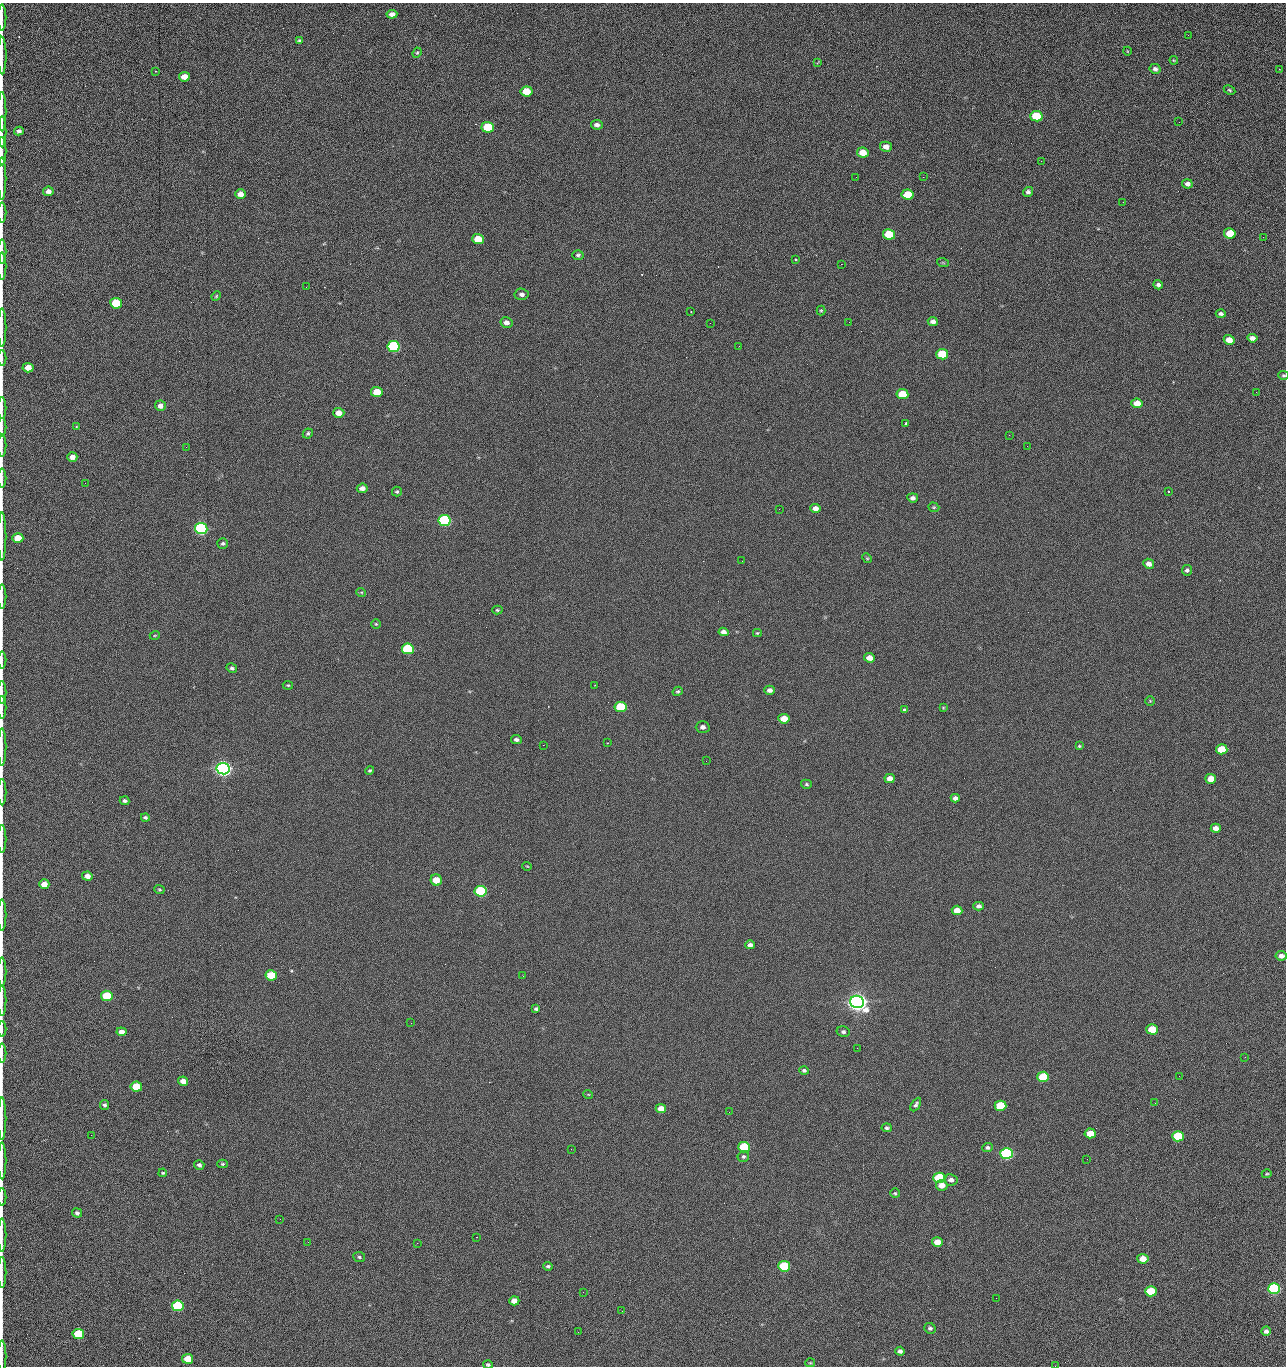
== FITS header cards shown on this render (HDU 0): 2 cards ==
NAXIS1  =                 1284 /fastest changing axis
NAXIS2  =                 1364 /next to fastest changing axis

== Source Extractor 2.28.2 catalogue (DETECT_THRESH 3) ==
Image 1284 x 1364 px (HDU 0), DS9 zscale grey, 1 PNG px = 1 image px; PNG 1288 x 1368 px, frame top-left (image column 1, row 1364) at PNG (2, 3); each listed source drawn as its Kron ellipse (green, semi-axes under 4 px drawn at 4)
Background 123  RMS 14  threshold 43.3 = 3 sigma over >= 5 px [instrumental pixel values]
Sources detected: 230; all 230 listed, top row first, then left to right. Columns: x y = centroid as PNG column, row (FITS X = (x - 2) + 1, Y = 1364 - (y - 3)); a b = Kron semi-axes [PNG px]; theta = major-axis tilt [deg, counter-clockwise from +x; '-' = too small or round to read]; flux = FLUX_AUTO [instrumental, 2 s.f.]
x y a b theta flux
392 14 5 4 - 4.4e+03
2 18 13 2 90 2.4e+03
1188 35 2 2 - 1.6e+03
299 41 4 3 - 1.6e+03
1127 51 4 3 - 6.5e+02
417 53 5 4 - 1.2e+03
2 56 19 2 -90 3.4e+03
1174 60 4 4 - 8.2e+02
817 63 3 2 - 7.6e+02
1155 69 5 5 - 2.8e+03
1279 69 2 2 - 4.4e+02
156 71 2 2 - 5.8e+02
184 77 5 5 - 8.8e+03
1229 90 6 4 -28 1.4e+03
526 91 6 5 - 2.3e+04
2 112 20 2 90 3.6e+03
1036 116 6 5 - 4.4e+04
1179 122 2 2 - 1.1e+03
597 125 6 5 - 3.5e+03
488 127 6 5 - 5.3e+04
19 131 5 4 - 2.7e+03
2 132 15 2 90 2.4e+03
886 147 6 5 - 6.2e+03
2 151 14 2 90 2.8e+03
863 153 6 5 - 1.6e+04
1041 161 2 2 - 1.9e+03
856 177 2 2 - 2.2e+03
923 177 2 2 - 1.8e+04
2 178 21 2 90 4.1e+03
1187 184 5 4 - 3.5e+03
48 191 5 4 - 5.0e+03
1028 192 5 5 - 2.5e+03
240 194 5 5 - 6.1e+03
908 195 6 5 - 2.9e+04
1123 202 3 2 - 8.9e+02
2 213 10 2 90 1.7e+03
1230 233 6 5 - 2.4e+04
889 234 6 5 - 4.2e+04
1263 237 2 2 - 8.7e+02
478 239 6 5 - 2.0e+04
2 251 12 2 90 2.2e+03
578 255 5 5 - 1.9e+03
796 259 3 3 - 3.2e+03
943 263 6 3 -19 1.1e+03
841 264 2 2 - 2.7e+04
2 266 13 2 90 2.1e+03
1158 285 5 4 - 2.7e+03
306 287 2 2 - 6.4e+02
522 294 7 5 -4 3.5e+03
216 296 5 4 - 1.0e+03
116 303 6 5 - 5.2e+04
821 310 5 4 - 1.1e+03
691 312 2 2 - 6.3e+02
1221 314 5 4 - 2.2e+03
506 322 6 5 - 5.0e+03
849 322 2 2 - 5.0e+02
933 322 5 4 - 3.9e+03
710 323 2 2 - 3.2e+03
2 328 19 2 90 3.1e+03
1252 338 5 4 - 4.6e+03
1229 340 5 5 - 1.0e+04
739 346 2 2 - 4.9e+02
393 347 6 5 - 1.6e+05
942 354 6 5 - 4.0e+04
2 358 8 2 90 1.3e+03
28 368 5 4 - 1.1e+04
1283 375 5 4 - 1.2e+03
377 392 6 5 - 2.0e+04
1256 392 2 2 - 9.1e+02
902 394 6 5 - 3.3e+04
1137 403 6 5 - 1.0e+04
160 406 5 5 - 5.1e+03
2 408 11 2 90 1.8e+03
339 413 5 5 - 9.3e+03
906 423 3 3 - 6.6e+03
2 427 9 2 90 1.2e+03
76 427 3 2 - 9.8e+02
308 434 5 4 - 1.6e+03
1009 435 2 2 - 3.4e+03
2 445 11 2 90 1.6e+03
1027 446 2 2 - 4.7e+02
186 447 2 2 - 2.9e+03
72 457 5 4 - 6.1e+03
2 478 9 2 90 1.7e+03
85 483 3 2 - 9.9e+02
362 488 5 4 - 5.2e+03
1169 491 3 2 - 6.2e+02
397 492 5 5 - 1.5e+03
913 498 5 4 - 3.4e+03
934 507 6 4 -19 1.2e+03
815 508 5 4 - 4.9e+03
779 509 2 2 - 5.1e+02
445 520 6 5 - 2.0e+05
201 528 6 5 - 3.3e+05
2 536 24 2 90 3.7e+03
18 538 5 5 - 1.9e+04
223 543 5 5 - 1.8e+03
867 558 5 4 - 9.8e+02
742 561 3 2 - 6.6e+02
1149 564 5 5 - 5.6e+03
1187 570 5 5 - 2.1e+03
361 592 5 3 - 8.6e+02
2 596 12 2 90 1.9e+03
497 610 5 4 - 1.3e+03
376 624 4 4 - 1.1e+03
724 632 5 4 - 5.0e+03
757 633 4 3 - 1.0e+03
155 635 5 3 - 8.8e+02
408 649 6 5 - 9.1e+04
869 658 5 4 - 7.4e+03
2 660 8 2 90 1.3e+03
232 668 5 4 - 2.0e+03
288 685 5 3 - 1.2e+03
595 685 2 2 - 5.8e+02
770 690 5 4 - 3.9e+03
678 691 5 4 - 1.6e+03
2 693 11 2 90 1.8e+03
1150 701 4 4 - 1.0e+03
621 707 6 5 - 6.1e+04
2 708 11 2 90 1.9e+03
943 708 4 4 - 8.6e+02
904 710 3 3 - 3.4e+03
784 719 5 5 - 1.5e+04
703 727 7 6 - 3.7e+03
516 740 5 4 - 2.6e+03
607 743 2 2 - 5.7e+02
543 745 2 2 - 3.2e+03
1079 746 4 4 - 1.2e+03
2 747 18 2 90 2.9e+03
1222 749 6 5 - 2.7e+04
706 761 2 2 - 2.3e+03
223 769 6 5 - 7.3e+05
370 770 4 4 - 1.4e+03
890 778 5 4 - 6.0e+03
1211 779 5 5 - 1.3e+04
806 784 5 4 - 1.4e+03
2 792 13 2 90 2.2e+03
955 798 5 4 - 4.1e+03
125 801 5 4 - 2.1e+03
145 817 4 3 - 1.9e+03
1216 828 5 4 - 5.9e+03
2 839 14 2 90 2.4e+03
527 866 5 3 - 7.6e+02
87 876 5 4 - 6.0e+03
436 880 6 5 - 1.4e+04
44 884 5 4 - 9.8e+03
159 890 5 4 - 1.2e+03
481 891 6 5 - 1.3e+05
979 906 5 4 - 2.9e+03
957 910 5 4 - 9.5e+03
2 915 16 2 90 2.7e+03
750 945 5 4 - 3.7e+03
1281 956 6 4 -7 4.4e+03
2 972 14 2 90 2.2e+03
271 975 6 5 - 3.3e+04
523 976 3 2 - 2.0e+03
107 996 6 5 - 5.3e+04
2 1000 15 2 90 2.5e+03
857 1002 7 6 - 1.2e+06
536 1009 4 3 - 1.8e+03
411 1023 2 2 - 5.3e+03
2 1029 8 2 90 1.2e+03
1152 1029 6 5 - 2.9e+04
121 1032 5 4 - 6.0e+03
843 1032 6 5 - 2.4e+03
857 1048 2 2 - 1.4e+03
2 1053 9 2 90 1.6e+03
1245 1057 2 2 - 2.0e+03
804 1070 4 4 - 2.1e+03
1179 1076 2 2 - 2.6e+03
1043 1077 6 5 - 4.9e+04
183 1081 5 4 - 7.3e+03
136 1087 5 5 - 3.1e+04
588 1094 5 3 - 8.0e+02
1155 1103 3 3 - 8.3e+02
916 1104 7 4 60 2.5e+03
105 1105 5 4 - 2.1e+03
1000 1106 6 5 - 4.5e+04
661 1108 5 4 - 8.5e+03
729 1112 2 2 - 9.4e+02
2 1119 21 2 90 3.7e+03
887 1128 5 4 - 1.9e+03
1090 1133 5 5 - 1.7e+04
91 1135 2 2 - 2.4e+03
1178 1136 6 5 - 5.9e+04
744 1147 6 5 - 7.9e+04
987 1148 5 5 - 2.2e+03
571 1149 2 2 - 1.0e+03
1007 1153 6 5 - 2.8e+05
743 1157 6 5 - 1.8e+03
1087 1159 2 2 - 1.3e+03
2 1161 18 2 90 3.0e+03
222 1164 5 4 - 1.2e+03
199 1165 5 4 - 2.6e+03
163 1173 4 3 - 1.1e+03
1267 1174 5 3 - 9.8e+02
939 1178 6 5 - 8.6e+04
951 1180 7 5 -10 4.0e+03
942 1185 6 5 - 9.7e+03
895 1193 5 4 - 1.3e+03
2 1197 9 2 90 1.4e+03
77 1213 5 4 - 2.2e+03
280 1219 3 2 - 2.1e+03
2 1235 16 2 90 2.5e+03
476 1237 2 2 - 8.8e+03
308 1242 2 2 - 1.8e+03
937 1242 5 5 - 8.9e+03
417 1243 2 2 - 5.5e+03
359 1257 6 5 - 1.7e+03
1143 1259 5 5 - 1.4e+04
548 1266 5 4 - 1.7e+03
784 1266 6 5 - 8.1e+04
2 1272 15 2 90 2.4e+03
1274 1289 6 5 - 1.9e+05
1151 1291 6 5 - 4.6e+04
583 1292 2 2 - 4.5e+02
996 1298 2 2 - 2.5e+03
514 1301 5 4 - 7.8e+03
178 1306 6 5 - 1.0e+05
622 1311 2 2 - 7.8e+02
930 1328 6 5 - 2.2e+03
1266 1331 5 4 - 3.3e+03
578 1332 2 2 - 3.6e+03
78 1334 6 5 - 5.4e+04
900 1351 4 4 - 3.4e+03
2 1356 16 2 90 2.4e+03
188 1359 5 5 - 1.9e+04
810 1363 5 4 - 1.1e+03
488 1365 5 4 - 1.7e+03
1055 1366 2 2 - 2.0e+03
At the frame edge (FLAGS 8, measured only in part): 37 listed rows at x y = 2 18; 2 56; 2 112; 2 132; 2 151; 2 178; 2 213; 2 251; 2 266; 2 328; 2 358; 1283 375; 2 408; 2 427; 2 445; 2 478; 2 536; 2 596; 2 660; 2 693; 2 708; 2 747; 2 792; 2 839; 2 915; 2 972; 2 1000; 2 1029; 2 1053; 2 1119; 2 1161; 2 1197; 2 1235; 2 1272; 2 1356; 488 1365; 1055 1366

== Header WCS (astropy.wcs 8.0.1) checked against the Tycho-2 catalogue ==
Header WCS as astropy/WCSLIB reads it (CRVAL/CRPIX/CD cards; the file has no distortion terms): RA---TAN/DEC--TAN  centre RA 15:41:40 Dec +51:59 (235.42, +51.98 deg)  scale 1.26 arcsec/px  FOV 26.9' x 28.5'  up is +92 deg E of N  parity flipped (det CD > 0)
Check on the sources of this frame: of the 60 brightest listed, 11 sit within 2.0 arcsec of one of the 12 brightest Tycho-2 stars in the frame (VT <= 12.29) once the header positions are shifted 0.34 arcsec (0.09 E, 0.33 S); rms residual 1.10 arcsec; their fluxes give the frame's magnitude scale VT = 24.59 - 2.5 log10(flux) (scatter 0.20 mag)
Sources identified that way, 11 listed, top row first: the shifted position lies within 2.0 arcsec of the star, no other Tycho-2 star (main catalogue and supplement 1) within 4.0 arcsec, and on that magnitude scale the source's flux lands within +1.5 / -3 mag of the star's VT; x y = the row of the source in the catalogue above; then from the Tycho-2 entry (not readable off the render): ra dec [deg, ICRS J2000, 3 dp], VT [Tycho-2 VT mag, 2 dp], TYC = Tycho-2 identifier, HIP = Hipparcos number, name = IAU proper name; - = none
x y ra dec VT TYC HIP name
393 347 235.614 +52.064 11.61 3489-1132-1 - -
445 520 235.514 +52.049 11.19 3489-1407-1 - -
201 528 235.515 +52.133 11.12 3489-1380-1 - -
223 769 235.378 +52.130 9.31 3489-1322-1 76850 -
481 891 235.303 +52.042 11.52 3489-958-1 - -
857 1002 235.232 +51.912 9.59 3489-824-1 - -
1007 1153 235.143 +51.862 10.97 3489-1016-1 - -
939 1178 235.131 +51.886 12.29 3489-908-1 - -
784 1266 235.084 +51.941 11.45 3489-1346-1 - -
1274 1289 235.062 +51.771 11.53 3489-1453-1 - -
178 1306 235.075 +52.152 11.74 3489-912-1 - -